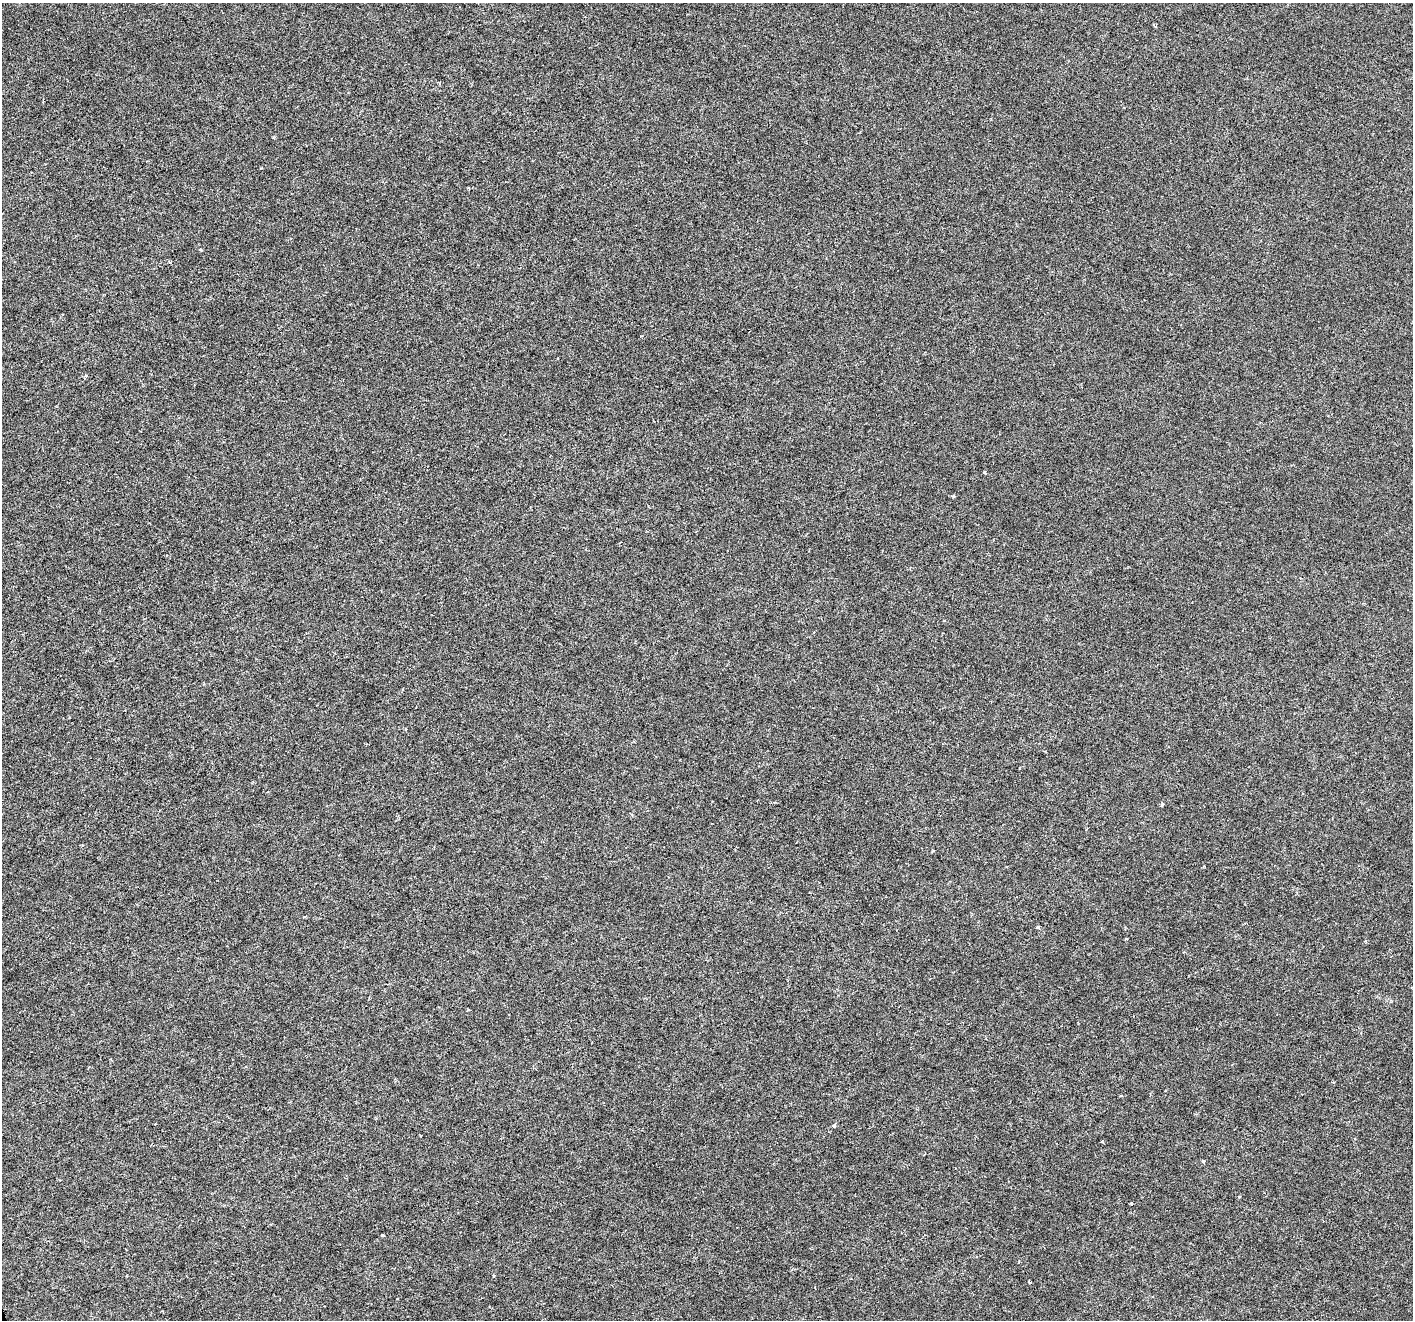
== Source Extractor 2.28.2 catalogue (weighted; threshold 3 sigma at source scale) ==
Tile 7 of 4 x 4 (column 3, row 2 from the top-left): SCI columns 2831-4241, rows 2786-4103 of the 5655 x 5515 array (HDU 1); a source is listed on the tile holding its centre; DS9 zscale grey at full resolution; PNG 1415 x 1322 px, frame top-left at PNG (2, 3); no overlay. Shown black and unused: <1% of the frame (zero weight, under 3 of 6 exposures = <1% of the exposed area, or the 3 px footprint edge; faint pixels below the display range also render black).
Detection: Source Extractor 2.28.2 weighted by HDU 2 'WHT'; one run over the whole footprint, this tile lists its part. Background -2.01e-04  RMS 9.2e-04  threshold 0.00376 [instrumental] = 3 sigma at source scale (4.09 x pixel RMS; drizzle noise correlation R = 1.36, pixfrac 0.8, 0.0396/0.0396 arcsec/px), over >= 5 px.
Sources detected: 11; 1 cosmic-ray / hot-pixel residue — not listed; the other 10 listed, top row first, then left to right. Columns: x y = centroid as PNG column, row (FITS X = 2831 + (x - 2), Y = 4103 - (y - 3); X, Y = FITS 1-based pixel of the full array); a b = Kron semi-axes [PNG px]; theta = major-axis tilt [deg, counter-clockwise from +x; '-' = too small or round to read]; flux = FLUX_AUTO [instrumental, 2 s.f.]
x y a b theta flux
200 249 4 3 - 0.11
985 472 3 3 - 0.16
1162 804 5 3 - 0.12
1038 927 4 3 - 0.17
1126 939 3 3 - 0.13
834 1125 5 4 - 0.13
1203 1161 4 3 - 0.12
1131 1203 4 3 - 0.065
383 1235 4 3 - 0.099
1029 1281 4 2 - 0.12